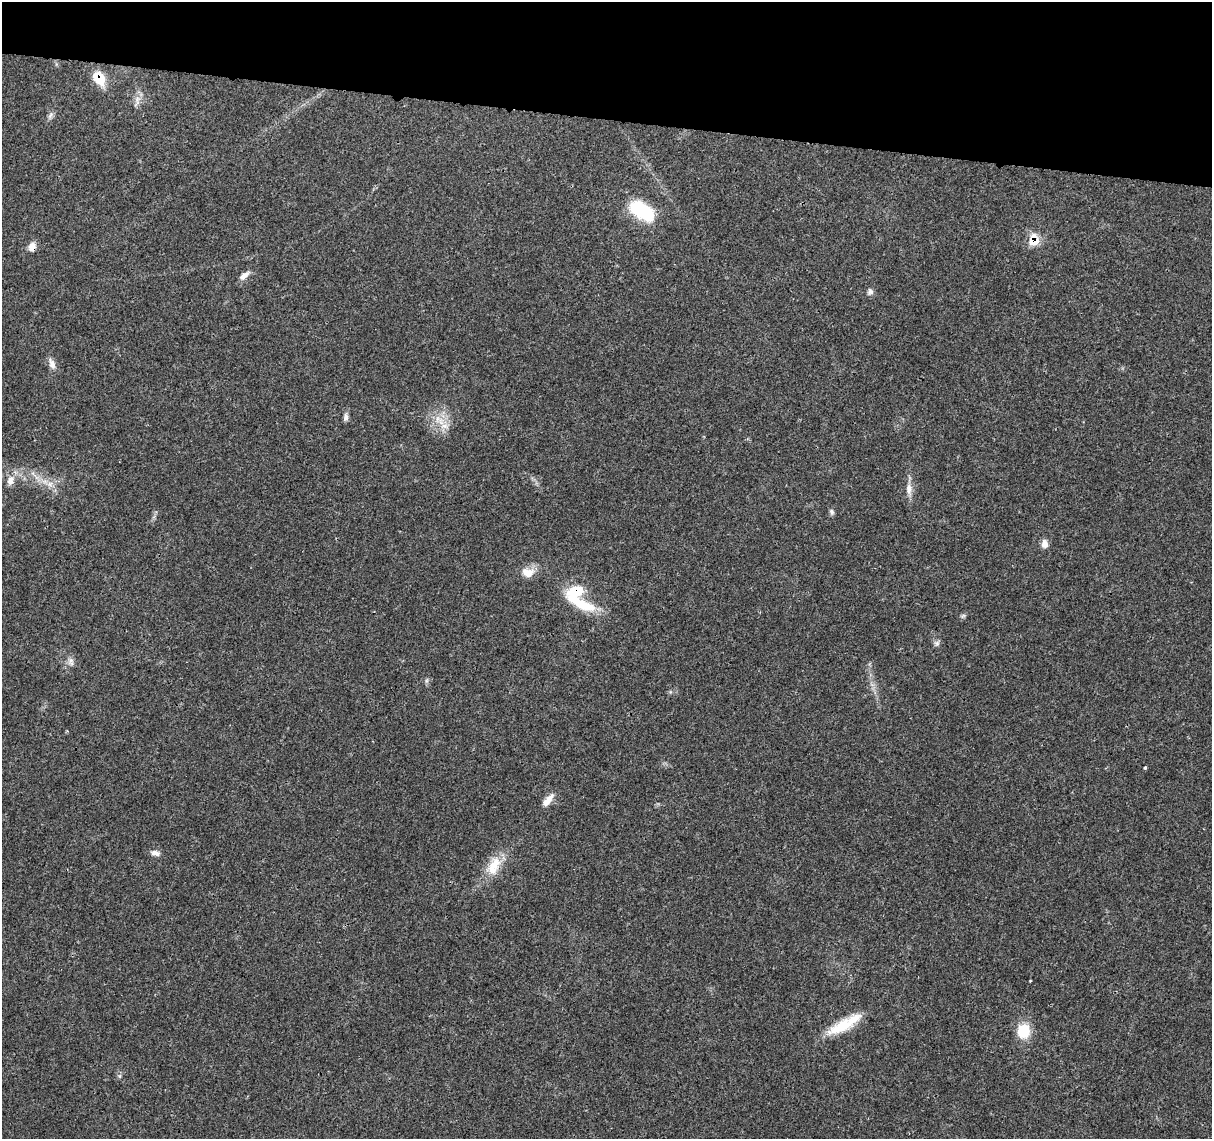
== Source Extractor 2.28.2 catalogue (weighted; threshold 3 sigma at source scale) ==
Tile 2 of 4 x 4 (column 2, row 1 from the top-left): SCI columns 1216-2425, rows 3637-4773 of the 4856 x 5063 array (HDU 1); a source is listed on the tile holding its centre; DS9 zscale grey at full resolution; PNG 1214 x 1141 px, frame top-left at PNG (2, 2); no overlay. Shown black and unused: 10% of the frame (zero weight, under 3 of 4 exposures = <1% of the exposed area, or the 3 px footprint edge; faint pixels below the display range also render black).
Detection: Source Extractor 2.28.2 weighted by HDU 2 'WHT'; one run over the whole footprint, this tile lists its part. Background 0.0252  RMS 0.0024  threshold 0.011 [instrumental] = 3 sigma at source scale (4.5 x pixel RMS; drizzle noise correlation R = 1.50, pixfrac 1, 0.0396/0.0396 arcsec/px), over >= 5 px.
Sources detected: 29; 1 inside a brighter object's white glare — not listed; the other 28 listed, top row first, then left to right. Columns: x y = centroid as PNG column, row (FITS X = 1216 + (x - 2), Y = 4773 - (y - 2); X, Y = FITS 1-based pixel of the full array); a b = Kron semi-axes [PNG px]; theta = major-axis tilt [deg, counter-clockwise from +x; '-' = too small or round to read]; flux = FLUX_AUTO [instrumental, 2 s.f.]
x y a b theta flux
99 78 16 11 -56 5.8
137 100 17 5 81 1.4
50 115 11 5 55 0.79
642 211 29 15 -35 14
1034 241 9 9 - 6.6
32 247 11 9 67 1.6
244 275 16 7 39 1.5
870 292 9 8 - 0.82
52 364 15 8 -72 1.6
346 417 10 6 86 0.85
444 426 12 8 13 2
10 480 13 9 75 1.9
50 484 7 7 - 1.1
909 489 17 8 -89 2
831 512 8 6 -69 0.6
1044 544 10 8 -81 1.4
528 572 18 12 -4 2.9
581 604 44 11 -26 8.3
963 616 8 4 37 0.47
937 643 8 6 75 0.68
71 660 9 7 29 1
426 681 7 4 71 0.4
1145 768 3 3 - 0.34
548 800 19 7 52 2.3
155 853 12 7 -13 1.1
494 866 29 16 61 5.9
841 1027 37 15 27 8.2
1023 1031 15 13 88 6.7
Overlapping masked pixels (flux is a lower limit): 4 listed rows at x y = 99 78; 1034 241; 32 247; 841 1027